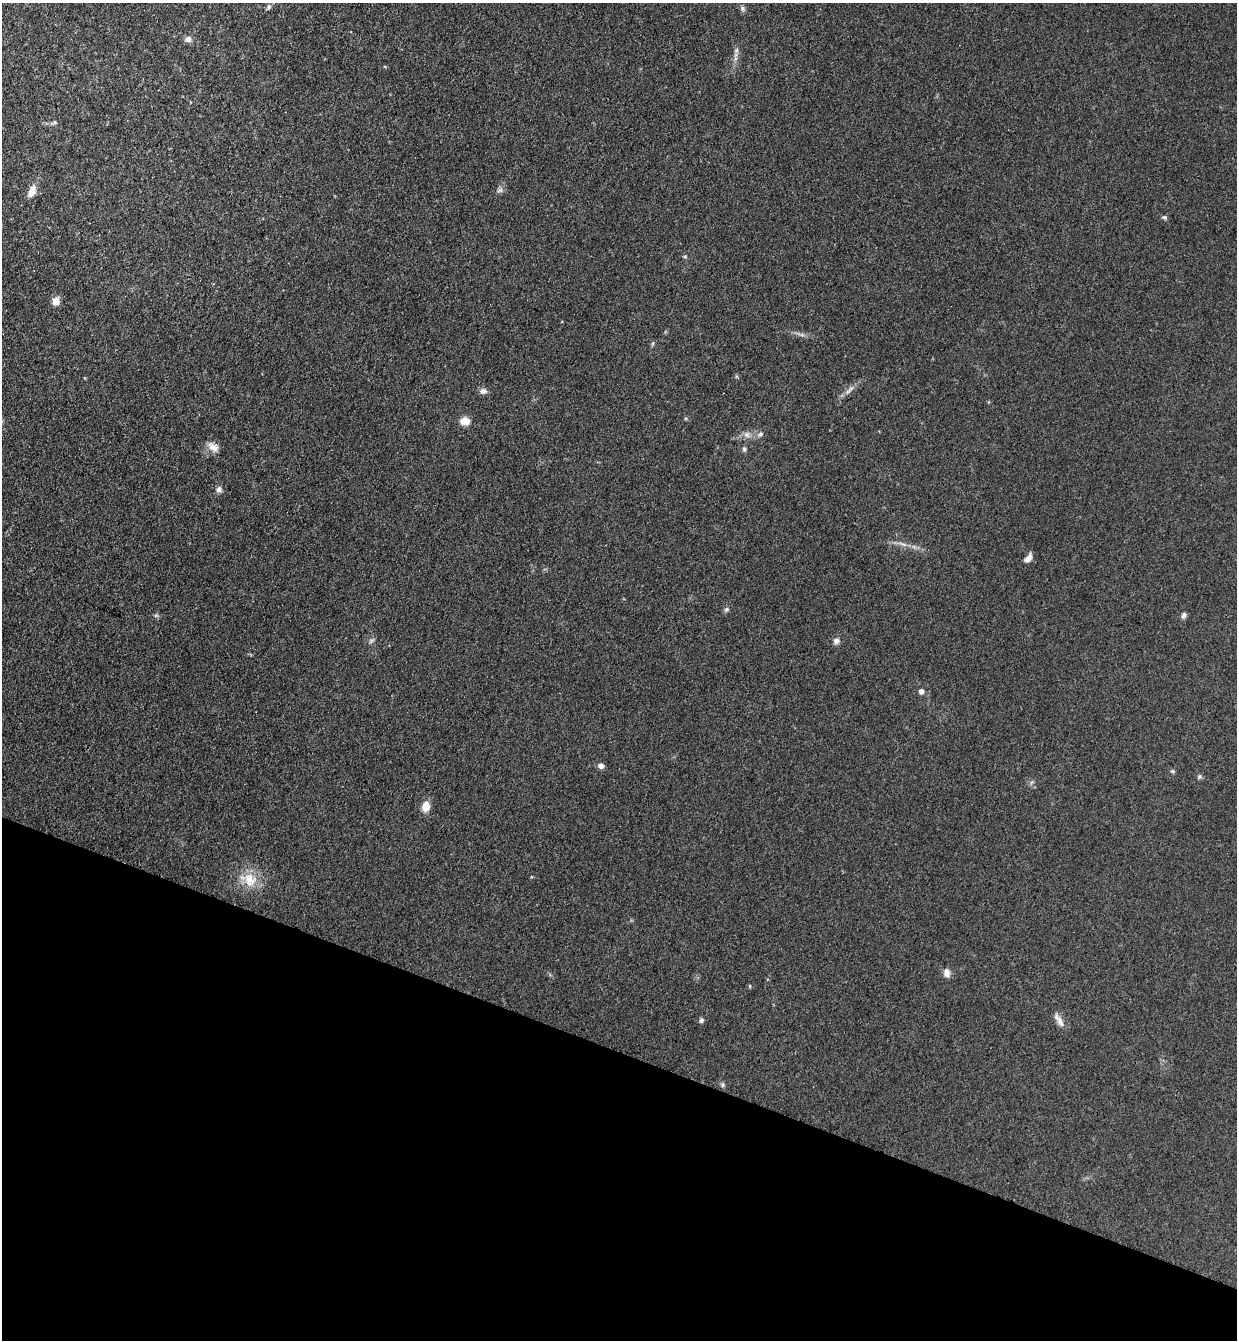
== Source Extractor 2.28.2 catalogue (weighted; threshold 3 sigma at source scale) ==
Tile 15 of 4 x 4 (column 3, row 4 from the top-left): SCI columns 2660-3894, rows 23-1360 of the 5447 x 5397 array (HDU 1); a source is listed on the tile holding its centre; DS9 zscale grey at full resolution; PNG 1239 x 1342 px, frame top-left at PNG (2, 3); no overlay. Shown black and unused: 22% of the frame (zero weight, under 3 of 4 exposures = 5% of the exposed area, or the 3 px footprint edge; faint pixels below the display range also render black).
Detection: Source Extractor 2.28.2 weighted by HDU 2 'WHT'; one run over the whole footprint, this tile lists its part. Background 0.0996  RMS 0.0071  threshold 0.0317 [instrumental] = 3 sigma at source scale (4.5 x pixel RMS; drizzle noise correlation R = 1.50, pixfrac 1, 0.05/0.05 arcsec/px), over >= 5 px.
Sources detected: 35; all 35 listed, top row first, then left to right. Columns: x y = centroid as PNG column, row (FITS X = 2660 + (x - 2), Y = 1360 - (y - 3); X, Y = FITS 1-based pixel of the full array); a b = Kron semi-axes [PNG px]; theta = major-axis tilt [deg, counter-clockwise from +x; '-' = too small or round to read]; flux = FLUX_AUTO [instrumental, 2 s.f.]
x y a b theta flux
269 7 7 5 87 1.5
742 8 8 6 -48 2
188 39 7 6 - 3.9
736 50 7 4 45 1.4
55 122 6 4 -55 0.87
500 190 8 6 26 2.1
32 191 15 8 66 6.6
1164 217 7 5 -30 1.4
685 257 6 4 0 0.85
56 301 10 9 - 5
849 390 18 4 43 3.6
483 391 9 7 3 3.1
465 421 10 8 -3 7.5
760 434 8 6 18 1.9
747 435 9 7 -31 3.1
213 447 15 10 -38 5.8
744 449 7 5 -76 1.4
219 489 8 7 - 2.6
902 544 13 4 -24 2.8
1028 558 11 6 53 4.4
726 609 7 6 - 1.5
156 615 7 4 0 1.2
1184 615 9 6 72 1.9
836 641 9 8 - 2.6
921 691 6 5 - 3
601 766 6 6 - 3.3
1172 771 6 5 - 1.1
1199 777 6 6 - 1.4
426 806 11 8 74 7.9
249 880 25 18 -35 17
947 973 10 8 -82 4.1
750 986 5 3 - 0.73
701 1020 7 5 59 1.6
1060 1022 19 7 -67 5
723 1085 7 4 -90 1.2